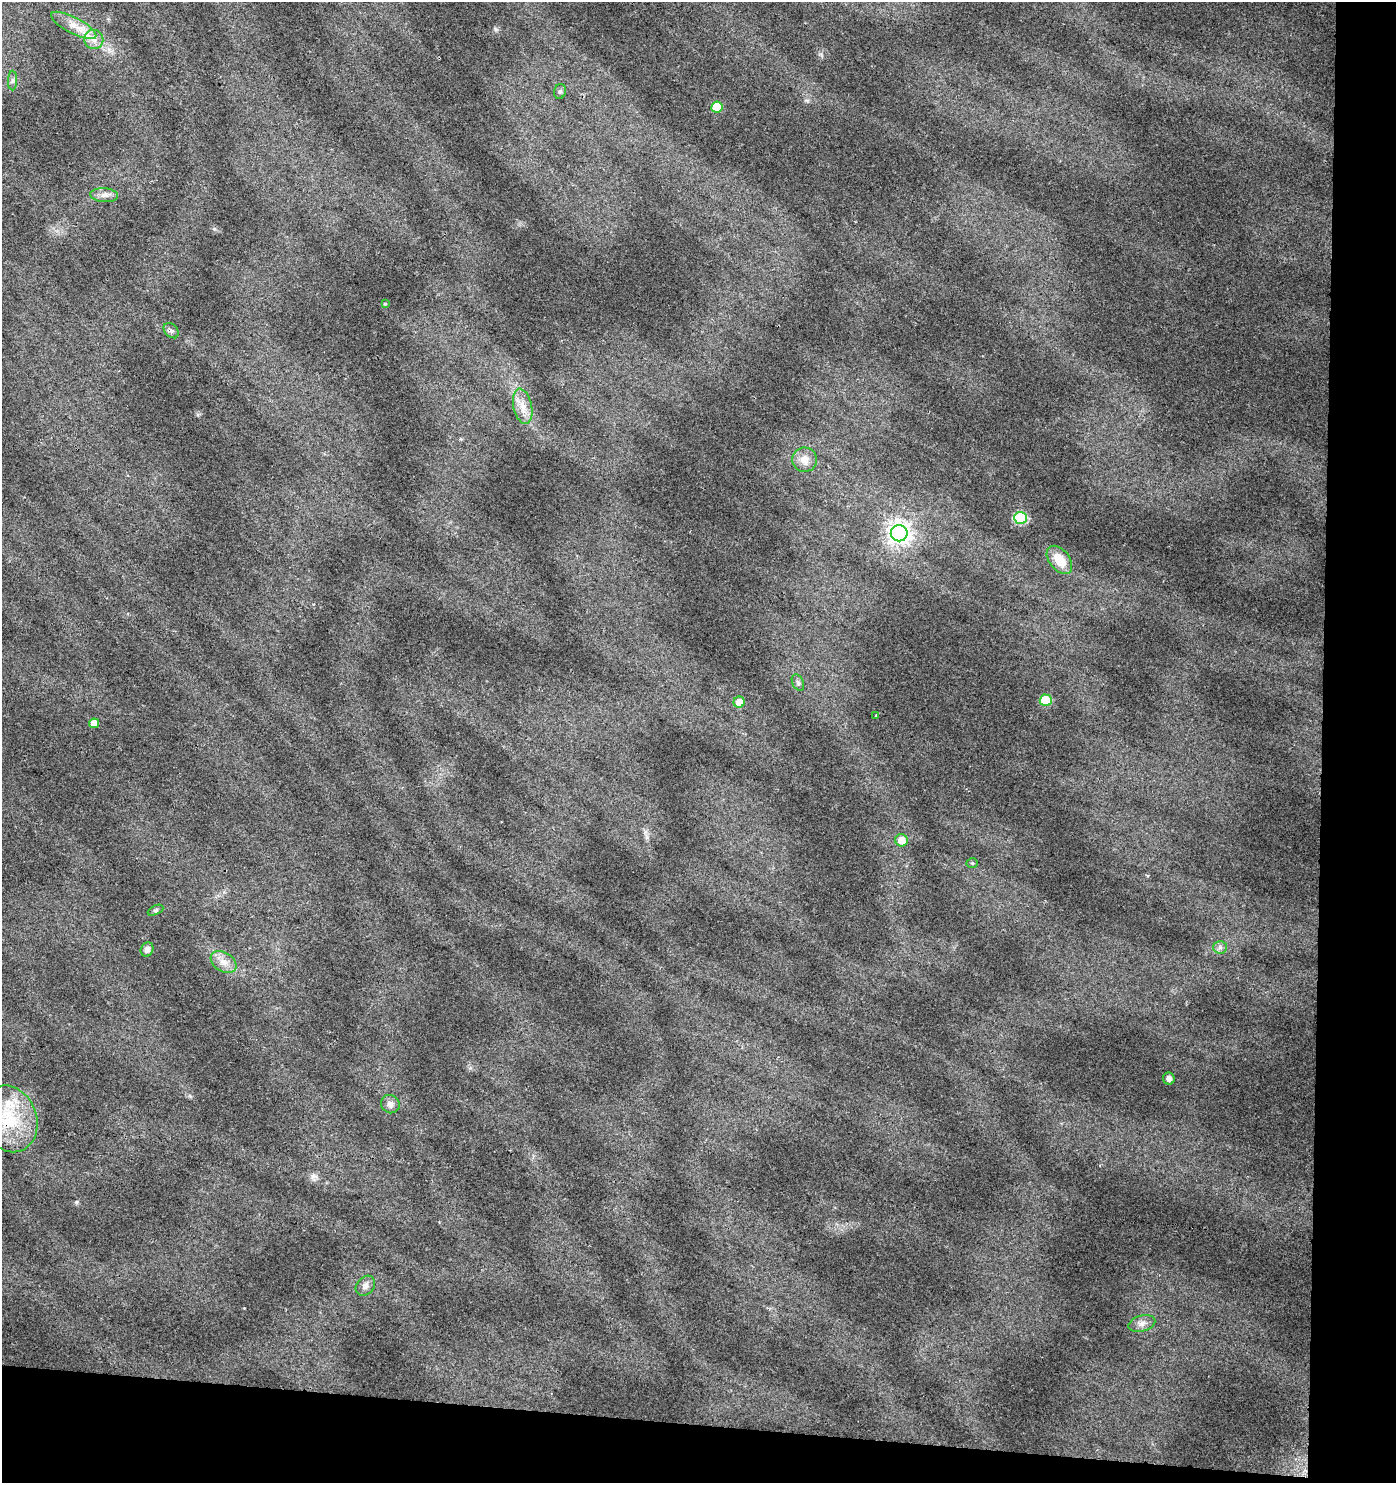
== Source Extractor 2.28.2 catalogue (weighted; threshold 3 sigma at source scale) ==
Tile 9 of 3 x 3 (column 3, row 3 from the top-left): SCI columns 3067-4460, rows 1-1481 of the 4687 x 4448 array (HDU 1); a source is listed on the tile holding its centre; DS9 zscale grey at full resolution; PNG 1398 x 1485 px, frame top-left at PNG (2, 2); each listed source drawn as its Kron ellipse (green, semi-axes under 4 px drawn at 4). Shown black and unused: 9% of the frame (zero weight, under 2 of 3 exposures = <1% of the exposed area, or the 3 px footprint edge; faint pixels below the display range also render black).
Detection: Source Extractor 2.28.2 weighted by HDU 2 'WHT'; one run over the whole footprint, this tile lists its part. Background 0.0641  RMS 0.0087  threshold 0.0392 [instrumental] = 3 sigma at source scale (4.5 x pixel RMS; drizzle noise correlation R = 1.50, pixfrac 1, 0.0396/0.0396 arcsec/px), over >= 5 px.
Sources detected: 30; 1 inside a brighter listed object's ellipse — not listed separately; the other 29 listed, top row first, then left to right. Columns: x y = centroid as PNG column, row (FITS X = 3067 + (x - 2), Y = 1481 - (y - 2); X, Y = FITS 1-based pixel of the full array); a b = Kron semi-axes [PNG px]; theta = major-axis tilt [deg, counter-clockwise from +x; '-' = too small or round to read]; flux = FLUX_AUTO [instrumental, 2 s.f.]
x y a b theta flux
74 25 25 8 -27 13
94 39 9 9 - 6.3
12 80 10 4 89 2.2
560 91 7 6 - 2.1
717 107 5 5 - 29
104 195 14 7 -4 4.9
385 303 3 3 - 1.6
171 331 9 6 -48 2.4
523 406 18 9 -78 9.9
805 460 12 12 - 9.1
1021 518 6 6 - 76
899 533 8 8 - 610
1059 560 16 10 -52 17
798 682 8 5 -63 2.2
1046 700 6 5 - 37
739 702 5 5 - 10
876 715 3 2 - 0.83
94 723 5 5 - 7.5
902 840 6 6 - 9.8
972 863 6 5 - 1.5
156 910 8 4 25 1.6
1220 947 6 6 - 2.6
147 949 7 6 - 3.8
223 962 14 9 -33 8.1
1169 1078 6 6 - 3.4
390 1104 9 9 - 4.8
9 1119 34 27 -69 44
365 1286 11 8 49 4.5
1142 1324 14 8 16 5.9
Overlapping masked pixels (flux is a lower limit): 1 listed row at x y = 9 1119
Unlisted compact peaks at least as high as the median listed source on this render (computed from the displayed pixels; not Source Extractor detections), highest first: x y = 76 1202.